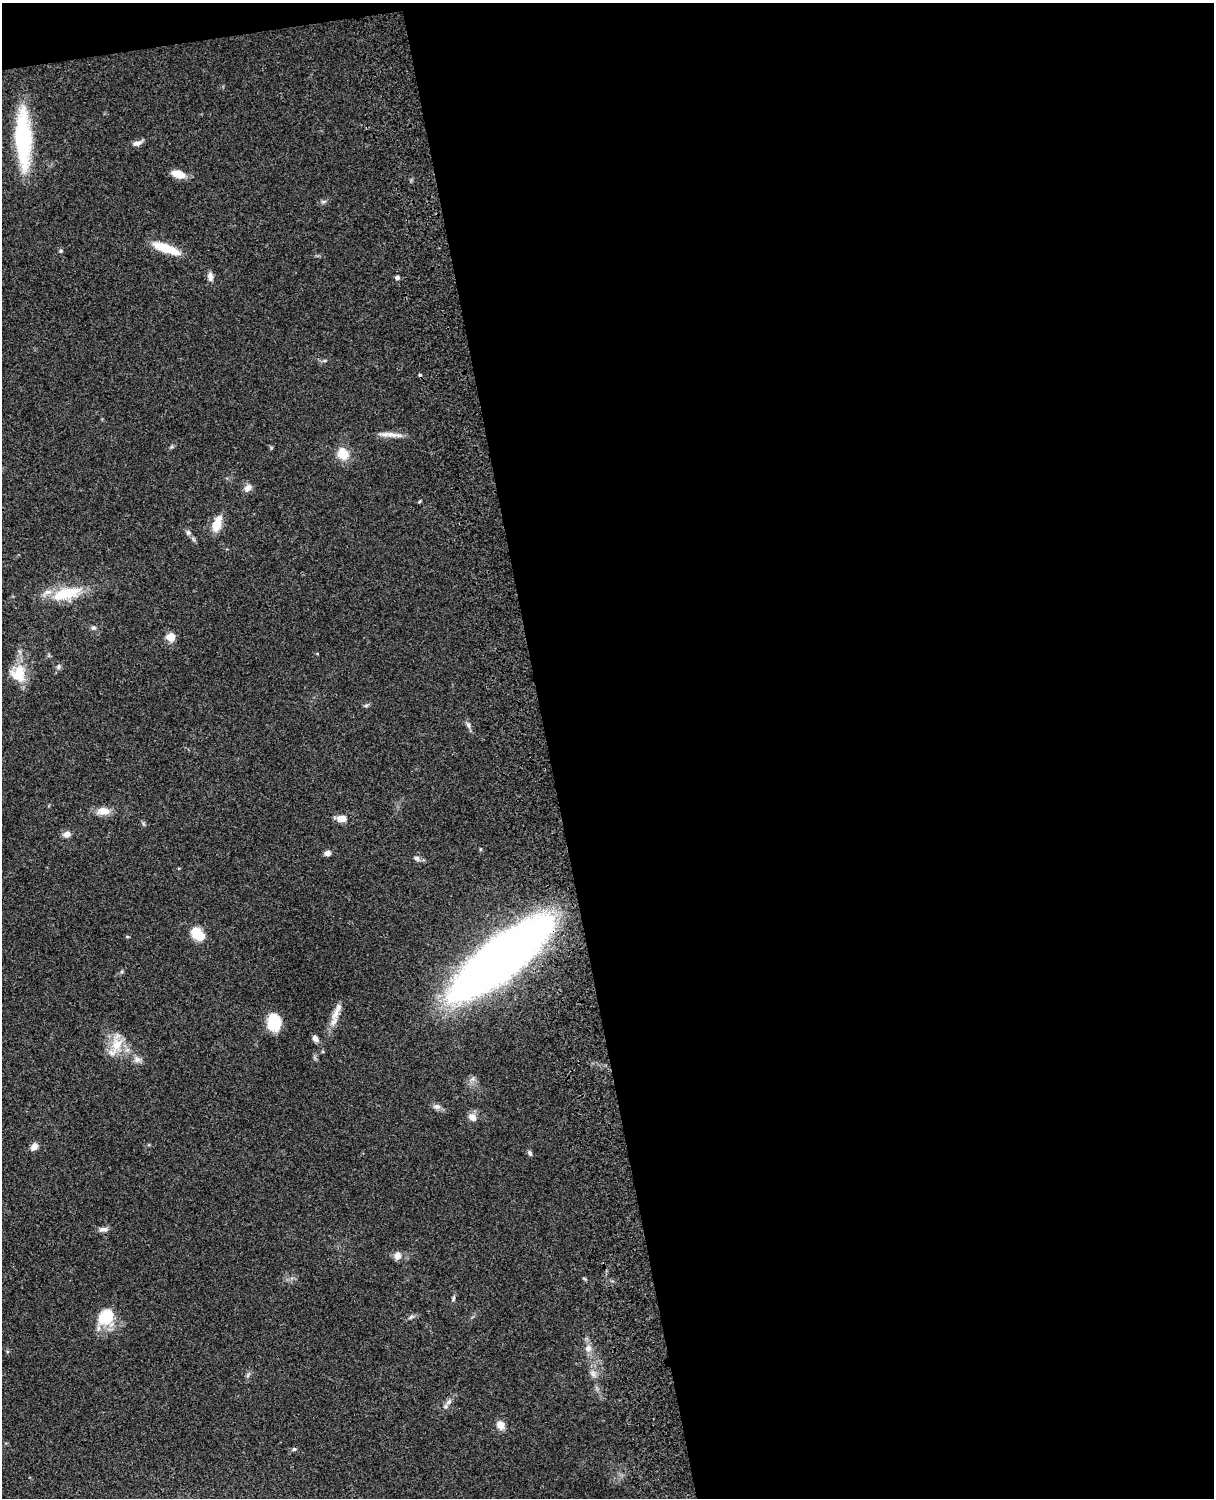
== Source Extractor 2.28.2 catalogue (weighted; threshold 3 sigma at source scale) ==
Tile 4 of 4 x 3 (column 4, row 1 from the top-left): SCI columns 3758-4969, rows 3268-4763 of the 5087 x 4926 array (HDU 1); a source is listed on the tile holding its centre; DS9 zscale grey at full resolution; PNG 1216 x 1500 px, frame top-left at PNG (2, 3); no overlay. Shown black and unused: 56% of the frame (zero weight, under 3 of 4 exposures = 6% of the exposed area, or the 3 px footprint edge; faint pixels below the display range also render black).
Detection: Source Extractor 2.28.2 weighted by HDU 2 'WHT'; one run over the whole footprint, this tile lists its part. Background 0.0768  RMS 0.0058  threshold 0.0259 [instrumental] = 3 sigma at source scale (4.5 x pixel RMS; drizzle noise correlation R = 1.50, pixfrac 1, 0.05/0.05 arcsec/px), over >= 5 px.
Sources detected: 53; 1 cosmic-ray / hot-pixel residue — not listed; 2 inside a brighter listed object's ellipse — not listed separately; the other 50 listed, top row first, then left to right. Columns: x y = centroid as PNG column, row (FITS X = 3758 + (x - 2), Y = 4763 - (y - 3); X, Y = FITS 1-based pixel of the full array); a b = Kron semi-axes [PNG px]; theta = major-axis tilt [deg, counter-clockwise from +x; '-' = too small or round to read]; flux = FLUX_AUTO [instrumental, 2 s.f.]
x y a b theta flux
23 139 54 14 -88 69
137 143 11 6 19 2.7
178 174 15 8 -15 7.2
323 202 7 4 0 1.1
166 248 31 9 -20 15
61 251 6 5 - 0.8
210 276 11 6 -87 2.8
397 277 5 4 - 1.8
394 435 26 6 -2 4.7
343 454 12 10 -69 11
248 488 11 8 42 3.1
420 501 5 3 - 0.58
216 525 16 10 78 8.4
188 533 8 7 - 1.6
66 593 43 16 14 21
93 628 7 5 0 1.2
171 637 5 5 - 17
317 654 4 3 - 0.43
59 667 8 4 81 1.1
18 674 21 20 - 14
366 705 6 4 1 0.89
468 725 10 5 -65 1.7
103 811 19 10 5 5.7
341 818 11 7 0 5.1
66 834 10 7 12 2.7
327 853 7 6 - 2.2
417 858 8 7 - 1.8
197 934 16 11 -43 12
127 937 6 4 -1 0.56
501 958 67 20 38 960
336 1013 22 8 65 6.4
274 1023 11 8 -90 42
315 1038 7 6 - 2.8
116 1046 30 13 62 12
137 1059 10 8 -47 2.8
437 1106 10 7 -5 2.3
472 1117 12 9 -45 3.4
34 1147 9 7 53 3.2
530 1153 8 5 -55 1.2
103 1229 12 6 3 2.3
397 1256 9 9 - 3.7
584 1278 6 3 -19 0.59
453 1298 9 4 69 1
411 1317 6 4 70 0.85
108 1319 28 15 2 16
588 1348 9 8 - 3.4
593 1373 7 7 - 2.1
449 1402 10 6 45 2.3
500 1425 10 8 -51 4.7
294 1449 6 5 - 0.92
Overlapping masked pixels (flux is a lower limit): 1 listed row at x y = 501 958